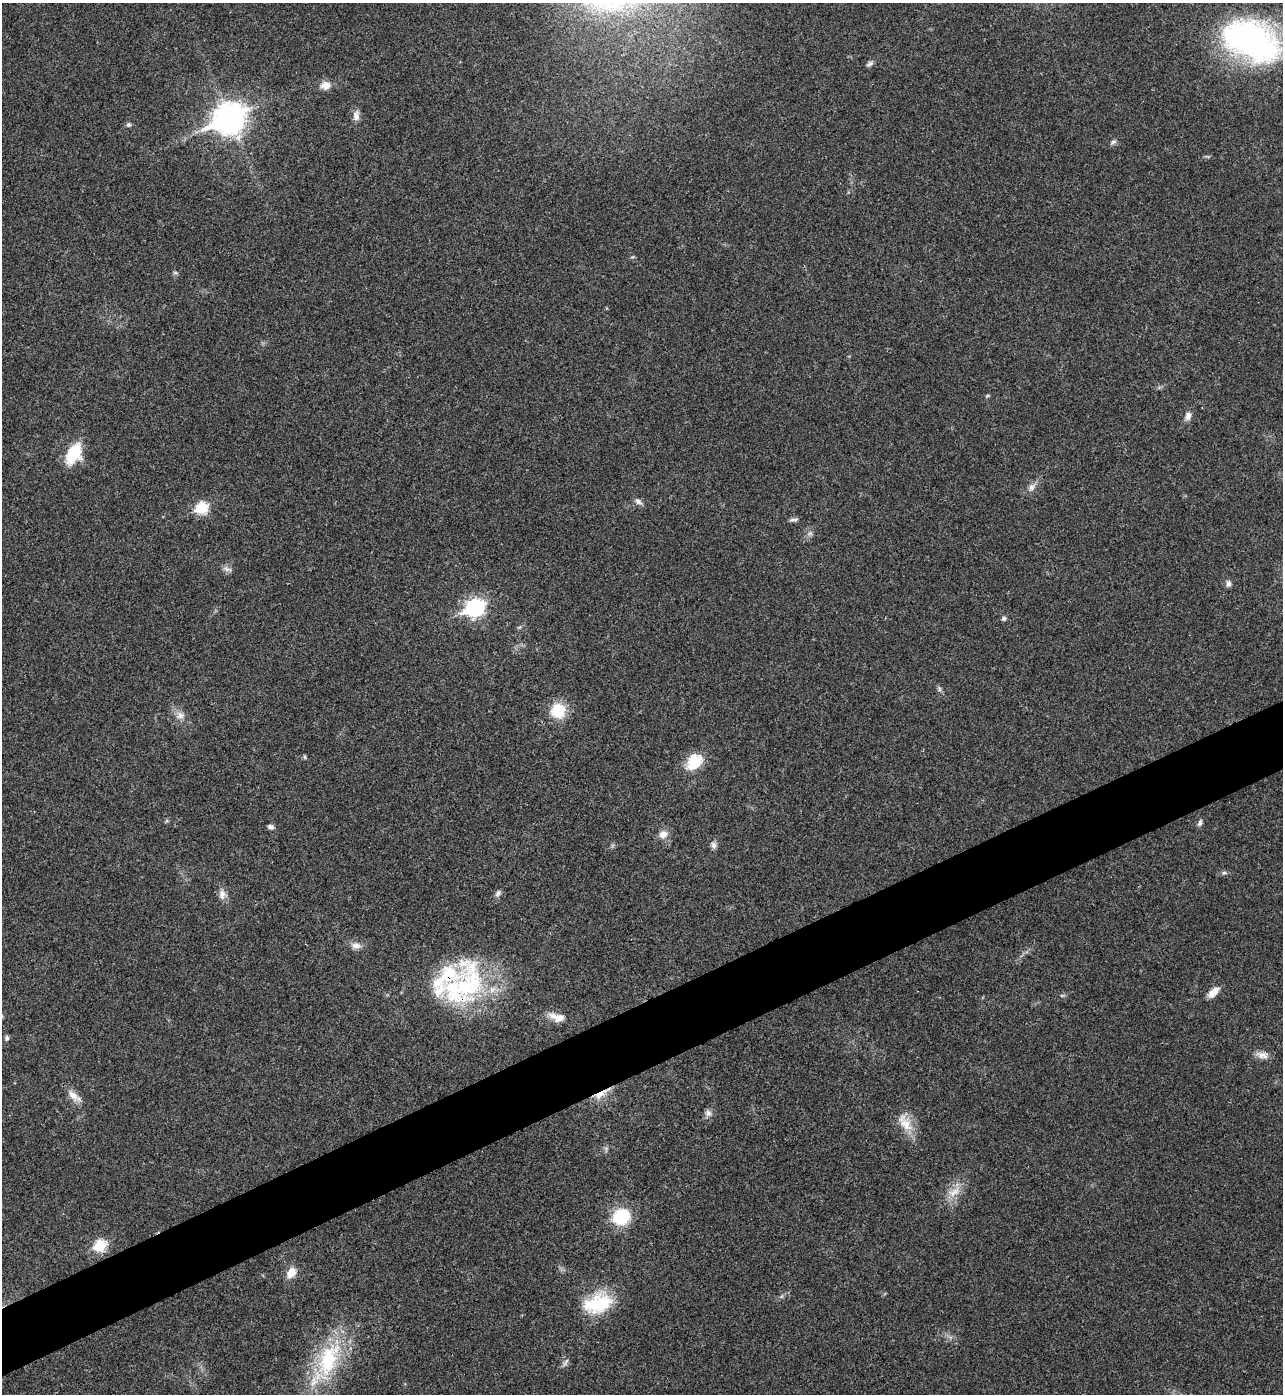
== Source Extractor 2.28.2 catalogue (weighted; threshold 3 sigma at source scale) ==
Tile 7 of 4 x 4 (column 3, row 2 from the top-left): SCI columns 2847-4127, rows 2786-4177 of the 5563 x 5574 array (HDU 1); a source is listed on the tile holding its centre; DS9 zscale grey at full resolution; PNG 1285 x 1396 px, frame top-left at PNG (2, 3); no overlay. Shown black and unused: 5% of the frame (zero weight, under 3 of 4 exposures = <1% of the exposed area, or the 3 px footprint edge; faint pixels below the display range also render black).
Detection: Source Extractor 2.28.2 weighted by HDU 2 'WHT'; one run over the whole footprint, this tile lists its part. Background 0.0211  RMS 0.0042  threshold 0.0189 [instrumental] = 3 sigma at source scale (4.5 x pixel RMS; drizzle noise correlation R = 1.50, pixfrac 1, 0.05/0.05 arcsec/px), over >= 5 px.
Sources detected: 50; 3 inside a brighter listed object's ellipse — not listed separately; the other 47 listed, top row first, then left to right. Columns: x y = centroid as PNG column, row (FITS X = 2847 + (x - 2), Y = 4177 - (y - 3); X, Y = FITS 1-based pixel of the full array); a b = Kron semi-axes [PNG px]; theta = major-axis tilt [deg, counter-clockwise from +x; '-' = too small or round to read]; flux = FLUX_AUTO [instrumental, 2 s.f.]
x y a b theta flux
1250 40 63 39 -23 110
870 64 10 5 34 1.1
325 85 11 9 7 3.9
356 116 14 8 84 2.5
229 119 14 11 27 450
128 125 7 6 - 0.89
1113 142 8 5 19 1
175 273 6 4 -1 0.62
1188 416 12 8 80 2.2
74 453 19 11 62 20
1031 487 10 8 67 2
638 501 11 7 -33 1.6
202 508 7 6 - 31
794 520 13 4 5 1.2
227 569 13 5 -13 1.5
1228 583 9 7 86 1.3
474 608 9 7 26 130
1004 618 6 5 - 0.86
939 689 7 4 -89 0.81
558 710 9 9 - 20
180 715 10 10 - 2.6
305 757 6 4 -89 0.55
694 762 24 17 49 11
1200 823 10 5 71 1.1
271 827 8 5 -10 1.3
663 834 12 10 28 3.2
714 845 9 7 -68 1.5
1224 873 6 4 1 0.78
498 893 9 6 64 1.3
222 894 14 9 -88 2.7
356 945 13 8 -8 2.6
467 985 63 39 63 53
1213 992 15 7 45 4
557 1017 22 10 -16 4.7
7 1038 7 5 81 0.87
1262 1055 16 9 -17 3.1
601 1094 23 6 32 5.1
74 1096 22 9 -40 3.9
708 1113 10 8 -37 1.7
905 1123 28 13 -56 7.5
954 1192 18 9 25 4.6
621 1216 11 10 - 28
100 1245 7 6 - 26
291 1273 12 8 61 5
598 1304 37 21 16 21
328 1360 54 25 71 37
566 1362 13 3 55 0.93
Overlapping masked pixels (flux is a lower limit): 2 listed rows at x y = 467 985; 601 1094
Isophote crosses this tile's border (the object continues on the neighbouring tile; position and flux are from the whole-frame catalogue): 1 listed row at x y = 1250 40